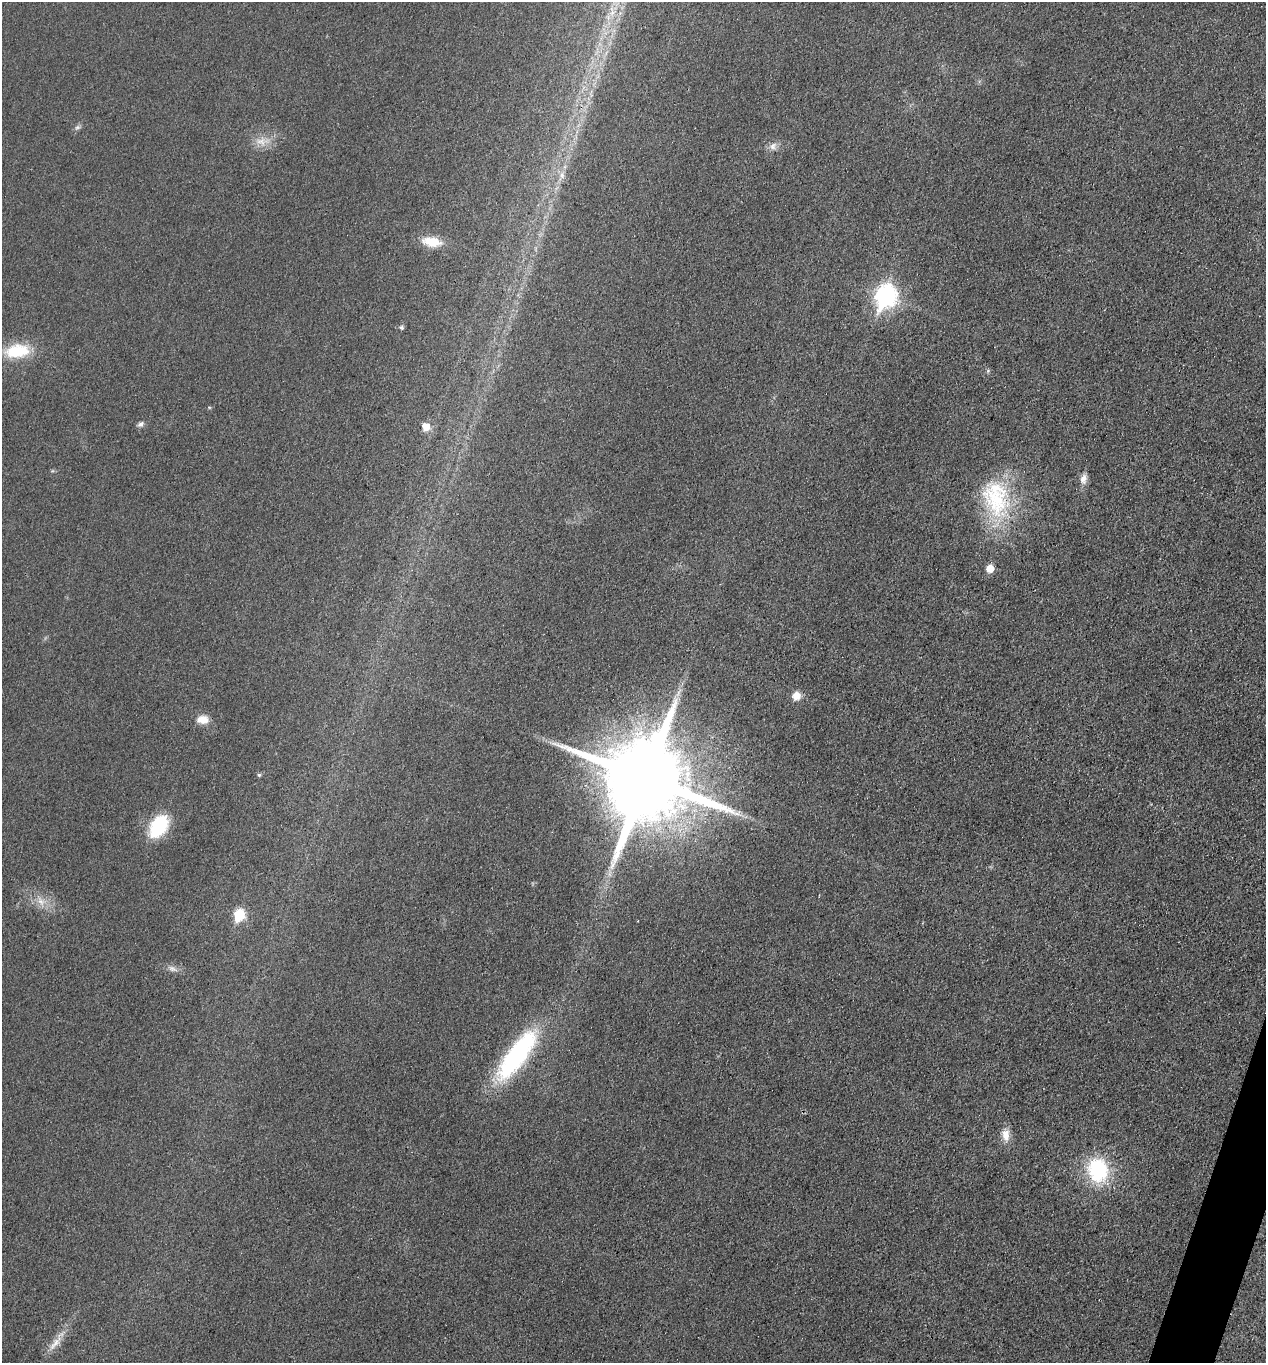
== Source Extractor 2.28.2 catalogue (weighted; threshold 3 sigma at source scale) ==
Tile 6 of 4 x 4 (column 2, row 2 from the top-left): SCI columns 1538-2801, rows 2723-4083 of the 5466 x 5451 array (HDU 1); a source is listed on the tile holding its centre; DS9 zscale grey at full resolution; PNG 1268 x 1365 px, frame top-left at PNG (2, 2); no overlay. Shown black and unused: <1% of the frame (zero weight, under 3 of 4 exposures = <1% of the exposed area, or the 3 px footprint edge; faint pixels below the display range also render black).
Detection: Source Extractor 2.28.2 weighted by HDU 2 'WHT'; one run over the whole footprint, this tile lists its part. Background 0.0176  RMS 0.006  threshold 0.0269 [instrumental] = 3 sigma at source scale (4.5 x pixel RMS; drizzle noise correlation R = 1.50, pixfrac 1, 0.05/0.05 arcsec/px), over >= 5 px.
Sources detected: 28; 1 too faint to see at this stretch — not listed; the other 27 listed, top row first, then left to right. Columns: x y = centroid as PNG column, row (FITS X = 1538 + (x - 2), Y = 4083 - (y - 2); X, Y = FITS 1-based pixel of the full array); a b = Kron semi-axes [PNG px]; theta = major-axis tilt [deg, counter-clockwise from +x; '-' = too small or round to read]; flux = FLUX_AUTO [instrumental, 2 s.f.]
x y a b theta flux
77 127 8 6 21 1.5
261 141 16 12 -16 7.2
773 146 11 10 - 3.6
562 175 9 7 -76 3.2
432 242 24 12 -9 12
885 296 11 9 68 250
402 327 5 5 - 1.3
17 351 31 17 7 24
988 371 6 4 88 0.92
141 424 9 6 35 1.9
426 427 8 8 - 7
1083 479 14 9 77 4.2
996 499 53 37 -68 61
990 568 7 6 - 8.6
678 693 16 3 60 2.5
796 696 10 9 - 5.8
203 720 15 10 -1 6.4
259 775 5 4 - 0.83
646 779 24 24 - 10000
159 826 24 15 57 37
41 901 13 10 -53 5.9
239 915 8 7 - 29
172 969 14 7 -21 3.2
516 1055 69 21 54 82
1006 1135 17 10 -80 6.7
1098 1170 24 20 -79 52
55 1343 30 7 49 7.5
Overlapping masked pixels (flux is a lower limit): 1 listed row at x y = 646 779